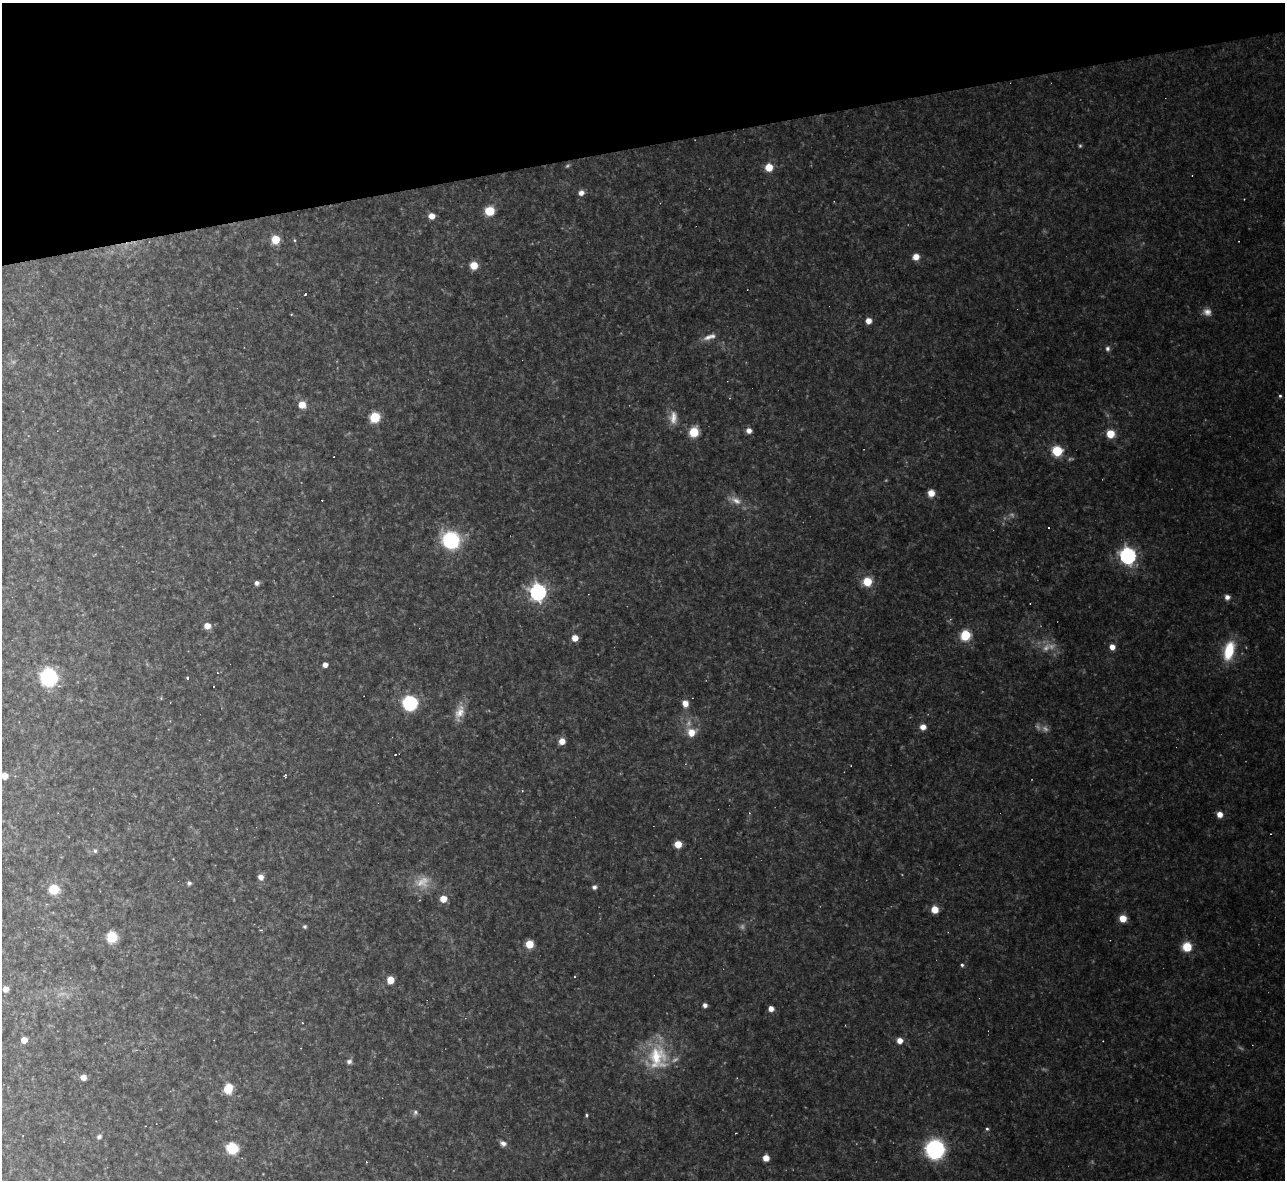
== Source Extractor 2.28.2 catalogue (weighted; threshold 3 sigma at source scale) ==
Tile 3 of 4 x 4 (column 3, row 1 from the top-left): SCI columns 2567-3849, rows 3678-4855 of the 5132 x 5115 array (HDU 1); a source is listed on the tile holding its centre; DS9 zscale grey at full resolution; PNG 1287 x 1182 px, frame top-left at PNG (2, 3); no overlay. Shown black and unused: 12% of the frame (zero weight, under 2 of 3 exposures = <1% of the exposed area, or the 3 px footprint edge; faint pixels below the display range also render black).
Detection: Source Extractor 2.28.2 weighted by HDU 2 'WHT'; one run over the whole footprint, this tile lists its part. Background 0.175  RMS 0.015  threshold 0.0657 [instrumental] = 3 sigma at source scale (4.5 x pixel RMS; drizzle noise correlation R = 1.50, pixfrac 1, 0.05/0.05 arcsec/px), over >= 5 px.
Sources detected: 108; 13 too faint to see at this stretch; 9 cosmic-ray / hot-pixel residue — not listed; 1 inside a brighter listed object's ellipse — not listed separately; the other 85 listed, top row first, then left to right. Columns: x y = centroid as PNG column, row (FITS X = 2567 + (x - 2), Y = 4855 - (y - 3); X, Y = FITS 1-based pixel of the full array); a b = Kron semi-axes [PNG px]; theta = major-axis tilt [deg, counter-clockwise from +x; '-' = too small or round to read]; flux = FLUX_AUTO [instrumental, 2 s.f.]
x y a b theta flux
1080 146 5 5 - 2.2
769 167 7 7 - 24
581 193 7 6 - 8.5
489 211 6 6 - 53
432 216 6 5 - 14
275 239 7 6 - 35
294 240 5 4 - 1.8
916 257 7 6 - 13
474 265 7 7 - 22
305 294 3 3 - 2.2
1207 312 11 10 - 10
291 315 4 2 - 1.1
868 321 5 5 - 13
708 337 14 8 14 9.9
1107 349 7 5 90 4.2
1280 396 4 4 - 2.4
302 405 8 7 - 18
375 417 7 6 - 63
673 418 18 11 -89 17
749 430 6 6 - 9
694 432 8 7 - 42
1110 434 7 7 - 30
1057 451 7 6 - 74
931 493 7 7 - 16
735 500 22 9 -23 17
451 540 10 9 - 230
1128 555 7 6 - 510
867 581 7 7 - 38
257 583 5 5 - 5.5
538 592 7 7 - 540
1227 597 7 6 - 6.8
1030 603 2 2 - 0.8
207 626 6 6 - 14
965 635 7 7 - 60
575 638 6 6 - 15
1112 647 6 5 - 12
1229 651 17 9 76 68
325 665 4 4 - 9.2
49 677 9 9 - 290
187 678 4 3 - 2.3
161 698 5 4 - 1.6
410 703 8 8 - 230
685 704 7 6 - 12
460 712 23 12 72 21
923 727 7 6 - 9.9
691 732 10 10 - 20
562 741 6 6 - 15
285 775 5 2 - 1.5
4 776 5 5 - 18
522 791 4 4 - 1.4
1220 814 6 6 - 12
678 844 6 5 - 22
95 851 6 5 - 3.1
261 877 7 6 - 9
189 883 6 6 - 3.6
594 887 6 5 - 4.8
54 889 7 6 - 60
443 899 6 6 - 19
935 909 7 6 - 20
1123 918 6 6 - 21
305 926 5 5 - 2.4
112 937 7 7 - 63
529 944 6 6 - 28
1187 947 6 6 - 50
962 965 4 4 - 2.9
575 977 3 3 - 1.3
390 980 6 5 - 24
5 989 6 5 - 10
705 1005 5 4 - 6.1
771 1009 5 5 - 9.5
24 1040 5 5 - 17
900 1041 6 6 - 11
658 1057 37 28 -87 84
349 1062 7 6 - 4.8
83 1077 6 5 - 11
228 1089 8 7 - 35
415 1112 8 7 - 4.1
586 1115 4 4 - 1.9
987 1129 5 5 - 2.6
736 1133 3 2 - 2.4
99 1137 6 6 - 4.2
503 1143 9 7 -26 7
232 1148 7 7 - 99
935 1149 11 10 - 300
766 1158 5 5 - 15
Isophote crosses this tile's border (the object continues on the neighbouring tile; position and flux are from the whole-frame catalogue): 1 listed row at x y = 4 776